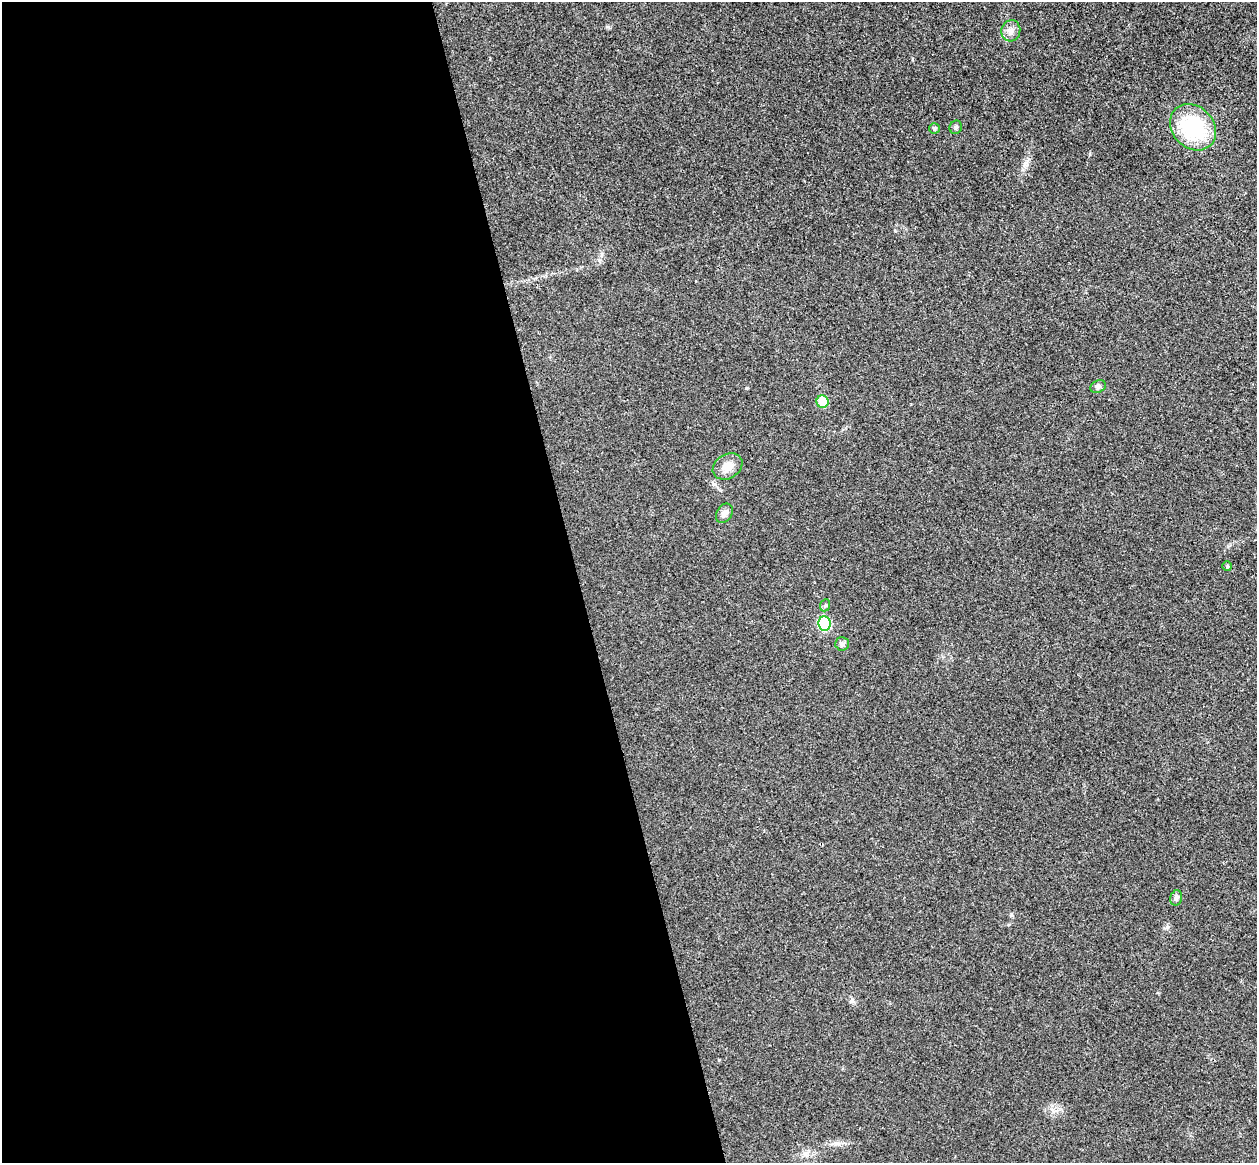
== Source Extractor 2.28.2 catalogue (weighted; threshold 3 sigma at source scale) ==
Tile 9 of 4 x 4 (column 1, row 3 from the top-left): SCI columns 57-1311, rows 1321-2481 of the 5134 x 5077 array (HDU 1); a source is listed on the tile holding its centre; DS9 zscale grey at full resolution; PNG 1259 x 1165 px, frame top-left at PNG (2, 2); each listed source drawn as its Kron ellipse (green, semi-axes under 4 px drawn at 4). Shown black and unused: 46% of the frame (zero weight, under 3 of 4 exposures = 6% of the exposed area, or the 3 px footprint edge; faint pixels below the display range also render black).
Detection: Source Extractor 2.28.2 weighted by HDU 2 'WHT'; one run over the whole footprint, this tile lists its part. Background 0.0227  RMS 0.0047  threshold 0.0209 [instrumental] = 3 sigma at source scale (4.5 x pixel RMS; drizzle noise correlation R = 1.50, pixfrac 1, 0.05/0.05 arcsec/px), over >= 5 px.
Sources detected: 13; all 13 listed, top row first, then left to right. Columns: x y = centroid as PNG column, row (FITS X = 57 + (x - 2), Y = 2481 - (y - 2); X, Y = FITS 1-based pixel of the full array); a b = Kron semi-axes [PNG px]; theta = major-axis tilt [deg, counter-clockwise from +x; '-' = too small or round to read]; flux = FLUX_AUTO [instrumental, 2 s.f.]
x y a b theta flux
1011 31 11 9 76 2.7
956 127 7 6 - 1
1193 127 25 20 -46 36
934 128 5 5 - 1.1
1098 387 8 6 25 1.1
822 402 6 6 - 12
727 466 16 12 32 4.9
724 513 10 7 57 2.6
1227 566 5 5 - 0.56
825 605 6 5 - 0.85
824 623 7 6 - 32
842 644 7 6 - 1.2
1176 898 8 5 74 1.2
Unlisted compact peaks at least as high as the median listed source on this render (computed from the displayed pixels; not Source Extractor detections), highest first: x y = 1025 164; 895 231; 608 27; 1090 154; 1167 927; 837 1143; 1011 914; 852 1000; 719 1060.